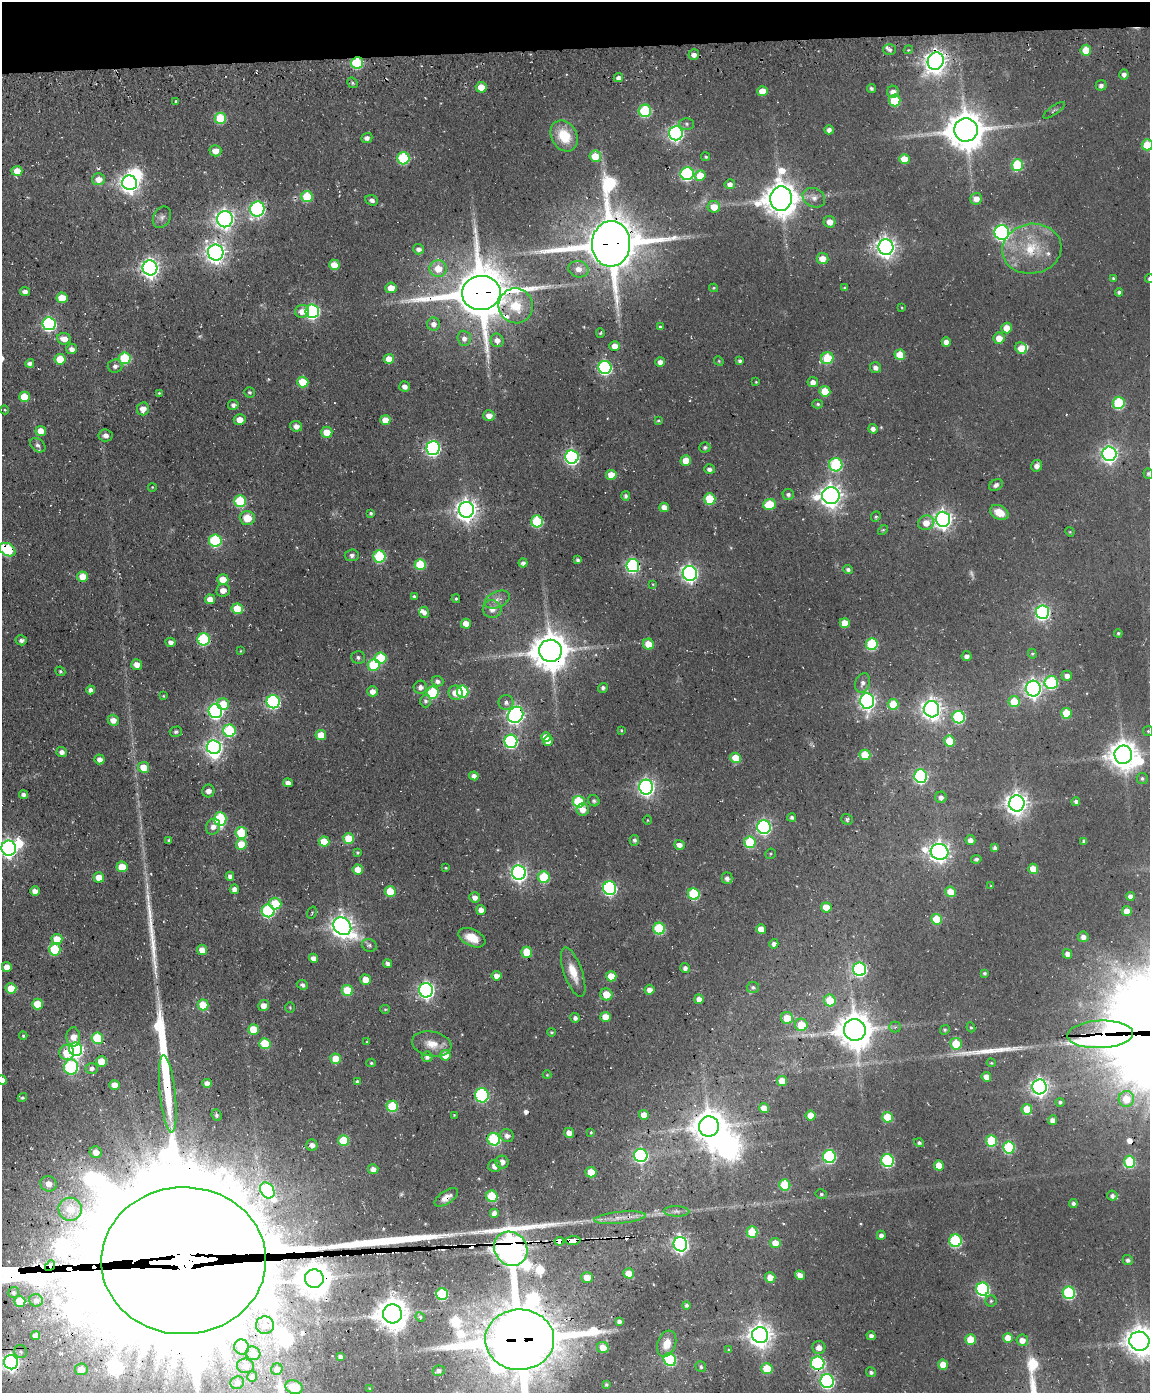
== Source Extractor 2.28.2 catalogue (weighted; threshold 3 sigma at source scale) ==
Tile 3 of 4 x 3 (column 3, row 1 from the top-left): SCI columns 2412-3559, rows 3043-4433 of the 4820 x 4802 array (HDU 1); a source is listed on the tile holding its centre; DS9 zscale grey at full resolution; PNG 1152 x 1395 px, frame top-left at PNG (2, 2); each listed source drawn as its Kron ellipse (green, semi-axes under 4 px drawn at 4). Shown black and unused: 4% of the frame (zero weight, under 3 of 4 exposures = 11% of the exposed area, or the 3 px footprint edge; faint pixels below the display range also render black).
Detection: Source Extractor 2.28.2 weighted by HDU 2 'WHT'; one run over the whole footprint, this tile lists its part. Background 0.0634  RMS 0.0094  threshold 0.0423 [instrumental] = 3 sigma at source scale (4.5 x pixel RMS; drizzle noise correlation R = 1.50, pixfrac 1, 0.05/0.05 arcsec/px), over >= 5 px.
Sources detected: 496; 2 too faint to see at this stretch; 9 inside a brighter object's white glare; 7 cosmic-ray / hot-pixel residue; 3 long thin detections or spike segments (spike, bleed or trail) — neither listed nor drawn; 6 inside a brighter listed object's ellipse — not listed separately; the other 469 listed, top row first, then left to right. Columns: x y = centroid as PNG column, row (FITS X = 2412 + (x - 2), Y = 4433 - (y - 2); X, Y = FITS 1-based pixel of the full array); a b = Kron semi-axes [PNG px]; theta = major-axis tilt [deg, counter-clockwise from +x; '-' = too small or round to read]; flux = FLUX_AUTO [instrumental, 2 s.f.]
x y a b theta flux
890 50 6 5 - 2.7
908 50 4 3 - 0.96
1086 50 5 5 - 20
694 55 5 5 - 5.6
936 61 9 8 - 760
357 63 6 5 - 65
1124 74 5 4 - 4.3
618 78 5 4 - 4.4
352 83 6 4 -41 1.9
1101 85 5 5 - 3.1
481 87 5 5 - 13
871 88 4 4 - 2.2
762 91 5 5 - 15
893 92 6 6 - 5.7
895 100 6 5 - 39
176 101 4 3 - 2.5
1054 110 13 4 34 1.9
645 111 6 6 - 74
220 118 5 5 - 41
687 124 7 6 - 2.4
829 130 5 4 - 3.8
966 130 12 11 - 2400
676 133 7 7 - 260
564 136 16 12 -58 28
367 138 6 5 - 3.5
1147 145 5 5 - 31
215 151 6 5 - 11
595 156 6 5 - 19
706 157 4 4 - 1.5
403 158 6 6 - 74
904 159 5 5 - 17
1017 165 6 5 - 57
17 171 5 5 - 14
687 174 6 6 - 130
700 176 5 5 - 19
99 179 6 6 - 9.2
130 183 7 7 - 460
730 184 5 5 - 4.6
307 197 5 5 - 36
781 198 12 11 - 2000
814 198 12 9 -26 6.5
976 199 6 6 - 7.6
372 200 6 5 - 3.2
714 207 6 6 - 13
257 209 7 7 - 220
162 217 11 8 64 4.4
225 219 8 8 - 450
830 222 6 5 - 7.9
1002 233 7 7 - 240
611 244 23 19 89 5900
886 247 8 7 - 560
419 249 5 5 - 4.1
1032 249 30 25 10 46
216 252 8 8 - 580
822 259 6 5 - 11
334 265 5 5 - 15
150 268 7 7 - 450
438 269 8 8 - 15
578 269 10 8 -13 7.5
1113 278 3 3 - 1.6
1149 279 4 4 - 1.9
391 288 5 5 - 12
714 288 4 4 - 1.1
845 288 4 3 - 1.6
25 292 5 4 - 4.7
1119 292 4 4 - 2.2
481 293 19 17 6 5800
62 298 5 5 - 21
516 306 17 17 - 25
902 308 4 3 - 0.8
302 311 7 6 - 8.3
312 311 7 7 - 190
49 324 6 6 - 150
434 324 6 6 - 5.3
660 327 3 3 - 1.9
1007 328 5 5 - 14
600 333 5 4 - 1.1
464 338 7 6 - 5
999 338 5 5 - 11
64 339 7 6 - 8.7
497 340 7 6 - 5.7
946 342 5 4 - 5.4
614 346 5 5 - 8.4
1021 348 6 5 - 15
72 349 5 5 - 5
900 355 5 5 - 24
125 358 6 6 - 54
827 358 6 5 - 42
60 359 5 5 - 22
389 359 5 5 - 12
719 361 5 4 - 1
740 361 4 3 - 2.1
660 362 5 5 - 5.5
30 363 4 4 - 3.9
115 366 7 6 - 3.9
875 367 5 5 - 3.6
605 368 6 6 - 160
303 382 5 5 - 27
756 382 4 3 - 0.84
813 382 5 5 - 5.7
405 386 5 5 - 4.7
825 391 5 5 - 23
249 392 5 5 - 1.6
159 393 4 4 - 1.1
24 397 5 5 - 22
1119 403 6 6 - 68
818 404 5 4 - 1.7
233 405 5 5 - 3.3
143 409 6 6 - 8.5
5 410 4 3 - 0.81
489 416 5 5 - 7.1
240 419 6 5 - 9.5
385 420 5 5 - 14
658 421 4 3 - 1.4
296 426 6 5 - 5.3
873 429 5 4 - 4.2
41 431 5 5 - 10
327 432 5 5 - 15
106 435 7 6 - 5.1
38 445 8 6 -38 2.5
705 447 5 5 - 1.8
433 448 7 6 - 220
1109 454 7 7 - 340
572 457 7 6 - 210
686 460 5 5 - 14
836 465 7 6 - 94
1037 466 6 5 - 4.6
709 469 5 4 - 3.8
1148 474 5 4 - 2.1
611 475 5 5 - 16
996 485 7 5 33 3.1
152 487 4 3 - 0.8
788 495 5 5 - 2.6
626 496 5 4 - 2.5
831 496 9 8 - 730
710 499 6 6 - 37
240 501 6 6 - 56
769 504 6 5 - 30
664 507 5 4 - 8.8
466 510 8 7 - 700
999 512 10 7 -27 14
371 513 3 3 - 1.7
876 517 5 5 - 1.7
247 518 7 7 - 15
943 519 7 7 - 480
537 521 6 6 - 73
926 523 8 7 - 10
883 530 6 3 44 1.1
1070 532 5 4 - 0.84
215 541 6 6 - 90
7 550 8 6 -30 71
352 555 7 6 - 3
379 557 6 6 - 79
578 560 4 3 - 2.4
523 563 4 4 - 3.6
420 565 5 5 - 39
633 566 6 6 - 170
848 570 5 4 - 2.9
690 573 7 7 - 330
83 577 5 5 - 20
223 579 5 5 - 13
653 584 3 3 - 0.74
223 590 7 6 - 7
414 596 4 3 - 1.8
210 599 5 5 - 10
456 599 4 4 - 1.5
497 599 13 8 23 6.7
237 609 5 5 - 29
492 609 9 8 - 8
424 612 5 5 - 3.9
1042 612 7 6 - 230
845 623 5 5 - 14
466 624 5 5 - 12
1118 633 4 4 - 1.3
204 639 6 6 - 86
21 640 5 5 - 2.7
170 642 5 4 - 3.8
648 644 5 5 - 16
872 644 6 6 - 66
240 651 4 3 - 0.76
550 651 11 11 - 2500
1032 654 5 4 - 1.2
966 656 5 5 - 3.6
358 657 7 6 - 2.5
381 658 6 5 - 50
137 664 5 5 - 8.6
374 665 6 6 - 50
60 671 5 4 - 1.4
1067 676 5 5 - 5.6
437 681 6 5 - 3.5
1051 682 7 6 - 89
863 683 10 7 67 4.9
420 687 6 6 - 4.8
603 688 5 4 - 2.5
1033 689 8 7 - 370
90 690 4 4 - 4.2
373 691 5 5 - 6.3
463 691 6 5 - 63
433 692 6 6 - 74
456 693 7 7 - 10
163 696 4 3 - 0.99
425 701 6 5 - 2.8
867 701 8 7 - 340
1014 701 5 5 - 24
273 702 6 6 - 160
506 702 7 7 - 3.9
223 704 6 5 - 24
893 704 5 5 - 30
932 709 8 7 - 580
215 711 7 7 - 200
1066 713 5 5 - 32
516 715 8 7 - 300
958 717 6 6 - 89
113 720 5 5 - 8.1
621 730 3 3 - 0.85
229 731 6 6 - 74
1148 731 5 5 - 1.3
176 732 6 5 - 2
321 735 5 5 - 17
546 737 5 5 - 12
511 741 6 6 - 140
548 741 5 4 - 7.2
950 741 5 5 - 27
214 747 7 7 - 330
62 752 5 5 - 4.3
865 755 5 5 - 31
1123 755 9 8 - 1400
736 758 5 5 - 23
100 759 5 5 - 5.5
144 767 5 5 - 18
474 776 5 4 - 4.6
921 776 6 6 - 160
1142 778 5 5 - 2.1
288 783 5 4 - 5.8
646 787 7 7 - 340
208 791 6 6 - 4.5
23 795 4 4 - 3.4
941 797 6 5 - 4
594 801 6 5 - 1.8
579 802 6 6 - 70
1076 802 4 4 - 3.1
1017 803 8 7 - 750
583 810 6 6 - 8.8
792 817 4 4 - 2.3
220 819 7 6 - 91
847 819 6 5 - 2
647 820 5 3 - 0.78
213 827 8 7 - 5.5
764 827 7 6 - 210
241 833 6 6 - 52
349 839 5 5 - 29
169 840 3 3 - 1.3
634 840 5 4 - 2.2
970 840 5 5 - 4.9
1084 841 4 4 - 2.4
324 842 5 5 - 26
750 842 6 5 - 52
241 844 5 5 - 19
679 845 5 5 - 5.2
9 848 7 7 - 380
995 848 4 4 - 3.4
357 852 4 4 - 1.2
939 852 9 8 - 540
771 854 5 5 - 1.4
976 859 5 4 - 1.7
122 867 5 5 - 21
446 868 3 3 - 0.9
358 869 5 5 - 13
1033 869 5 5 - 16
519 873 7 7 - 340
230 876 4 4 - 3.5
99 877 5 5 - 14
544 877 5 5 - 52
727 878 6 5 - 3.6
991 886 4 4 - 0.87
610 888 7 6 - 180
234 889 5 4 - 4.6
35 891 5 5 - 7
390 891 5 5 - 27
950 892 5 5 - 16
694 894 6 5 - 71
1130 896 4 4 - 6
475 897 5 5 - 5.3
275 903 6 6 - 33
826 907 5 5 - 16
481 910 5 4 - 6.7
268 911 6 6 - 110
1127 911 5 4 - 12
312 913 6 4 71 1.3
937 919 5 5 - 30
342 926 9 8 - 660
659 928 6 6 - 71
761 929 5 5 - 12
1083 937 5 5 - 4.6
472 938 14 8 -26 15
57 939 5 5 - 18
774 944 4 4 - 3.9
369 945 7 6 - 2.5
55 949 6 6 - 51
202 950 5 5 - 8.7
527 952 5 5 - 38
1067 954 5 4 - 4.9
313 958 4 4 - 6.3
387 963 4 4 - 3.7
7 967 5 5 - 7
685 968 5 4 - 3.8
860 969 7 6 - 160
573 972 26 9 -70 16
984 973 4 4 - 1.7
496 976 5 4 - 7.3
611 976 5 5 - 18
365 980 5 5 - 12
302 985 6 4 -24 3.1
753 987 6 5 - 2.1
11 988 5 5 - 25
426 990 7 7 - 300
649 990 5 5 - 5.8
347 991 5 5 - 32
606 994 6 6 - 16
699 999 5 4 - 7.3
830 1000 6 5 - 28
37 1004 5 5 - 21
203 1005 5 5 - 28
264 1006 5 5 - 7.3
290 1007 5 4 - 1.3
385 1009 5 4 - 1
605 1017 5 5 - 12
575 1018 5 5 - 3.3
787 1018 6 6 - 17
801 1025 6 6 - 22
895 1027 5 5 - 1.6
971 1027 5 4 - 1.3
253 1029 5 5 - 25
855 1030 11 10 - 2200
945 1030 5 4 - 1.3
551 1032 4 3 - 1.1
1100 1034 33 14 2 920
23 1036 4 4 - 1.3
73 1037 9 7 -88 9.4
97 1038 6 5 - 48
367 1042 4 3 - 1
265 1044 5 5 - 38
432 1044 20 12 -10 13
956 1044 6 5 - 28
76 1049 7 6 - 250
67 1052 7 7 - 16
445 1055 5 5 - 15
427 1057 5 5 - 3.2
336 1059 5 5 - 20
101 1062 5 5 - 18
371 1063 5 4 - 1.3
991 1063 5 3 - 1
71 1067 7 7 - 120
92 1068 6 5 - 3.9
547 1075 4 4 - 0.91
986 1077 5 5 - 8.2
2 1080 5 4 - 7
782 1081 5 5 - 16
357 1082 4 4 - 2.2
207 1083 5 4 - 5.4
115 1085 5 5 - 11
1039 1087 7 7 - 420
168 1094 39 8 -84 29
482 1095 7 7 - 110
22 1098 5 4 - 1.8
1126 1099 8 7 - 17
1060 1102 4 4 - 1.9
392 1106 6 5 - 46
764 1108 5 5 - 11
1027 1109 5 5 - 27
216 1115 6 5 - 1.6
454 1115 4 4 - 0.78
644 1115 5 5 - 11
811 1115 5 5 - 12
887 1117 5 5 - 30
1052 1120 5 4 - 5.1
709 1126 10 10 - 1900
591 1132 3 3 - 0.84
569 1133 5 5 - 5.7
507 1136 7 6 - 4.3
494 1139 6 6 - 89
344 1140 5 5 - 37
992 1141 5 5 - 52
919 1143 5 4 - 1.7
312 1145 5 5 - 4.7
1009 1147 6 6 - 81
96 1152 6 6 - 6.5
641 1155 7 6 - 170
829 1157 6 6 - 110
888 1161 6 6 - 120
502 1162 6 6 - 5.6
1130 1162 6 5 - 54
939 1165 5 5 - 17
495 1166 6 6 - 6.2
373 1169 5 5 - 5.7
591 1172 5 5 - 19
48 1184 8 7 - 7.6
785 1185 5 5 - 45
267 1190 8 6 -57 130
821 1194 6 4 -13 1.6
492 1196 6 5 - 41
1112 1196 5 5 - 3.1
446 1197 13 6 34 7.4
1073 1203 4 3 - 2.6
70 1209 12 11 - 20
676 1211 13 5 -1 3.6
494 1213 4 4 - 5.1
620 1218 26 6 6 8.9
752 1232 5 5 - 33
881 1235 4 4 - 4.3
573 1240 7 3 5 200
559 1241 5 3 - 99
955 1241 6 6 - 97
775 1243 5 5 - 13
680 1244 7 7 - 330
511 1249 18 16 -53 1800
1128 1260 5 4 - 2.9
184 1261 82 73 1 120000
50 1266 6 4 50 620
629 1273 5 5 - 15
800 1275 5 4 - 6.5
587 1277 5 5 - 11
770 1277 5 5 - 9.4
314 1279 9 9 - 1800
983 1289 6 6 - 150
14 1292 5 5 - 2.7
1069 1293 6 6 - 98
442 1294 6 5 - 68
36 1300 7 6 - 3.9
20 1301 5 5 - 24
991 1301 6 5 - 1.9
687 1305 4 4 - 2.4
392 1314 9 9 - 1700
420 1317 5 4 - 1.4
619 1321 4 4 - 3.2
265 1325 9 9 - 9.1
760 1335 8 8 - 860
36 1336 4 4 - 6.5
871 1336 4 4 - 3.2
1008 1338 5 5 - 16
520 1340 34 30 1 9700
970 1340 5 5 - 27
1022 1340 6 5 - 8.3
1139 1341 10 9 - 1400
667 1344 13 9 70 13
242 1347 7 7 - 18
603 1347 6 5 - 13
819 1347 6 6 - 6.6
729 1350 4 4 - 1.2
21 1352 6 6 - 2.2
253 1353 7 7 - 15
340 1356 4 4 - 2.7
670 1360 7 6 - 77
11 1362 7 7 - 360
818 1363 7 6 - 130
943 1365 5 5 - 16
245 1366 8 7 - 6.2
701 1367 5 5 - 1.8
767 1368 5 5 - 25
81 1369 6 6 - 11
277 1369 6 5 - 3.3
439 1371 6 5 - 2.9
871 1372 5 4 - 2.3
252 1377 5 5 - 3.8
827 1381 7 6 - 210
237 1383 7 6 - 3.2
606 1385 4 3 - 1.4
294 1387 9 6 -19 7.6
370 1388 3 3 - 0.86
Overlapping masked pixels (flux is a lower limit): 25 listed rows (the first 20) at x y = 936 61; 357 63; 225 219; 611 244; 481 293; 466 510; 7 550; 633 566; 550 651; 516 715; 694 894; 855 1030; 1100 1034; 709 1126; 446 1197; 620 1218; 573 1240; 559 1241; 511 1249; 184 1261
Isophote crosses this tile's border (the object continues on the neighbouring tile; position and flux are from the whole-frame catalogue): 10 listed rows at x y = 1147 145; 1149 279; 1148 474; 7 550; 9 848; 2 1080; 184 1261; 520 1340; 1139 1341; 11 1362